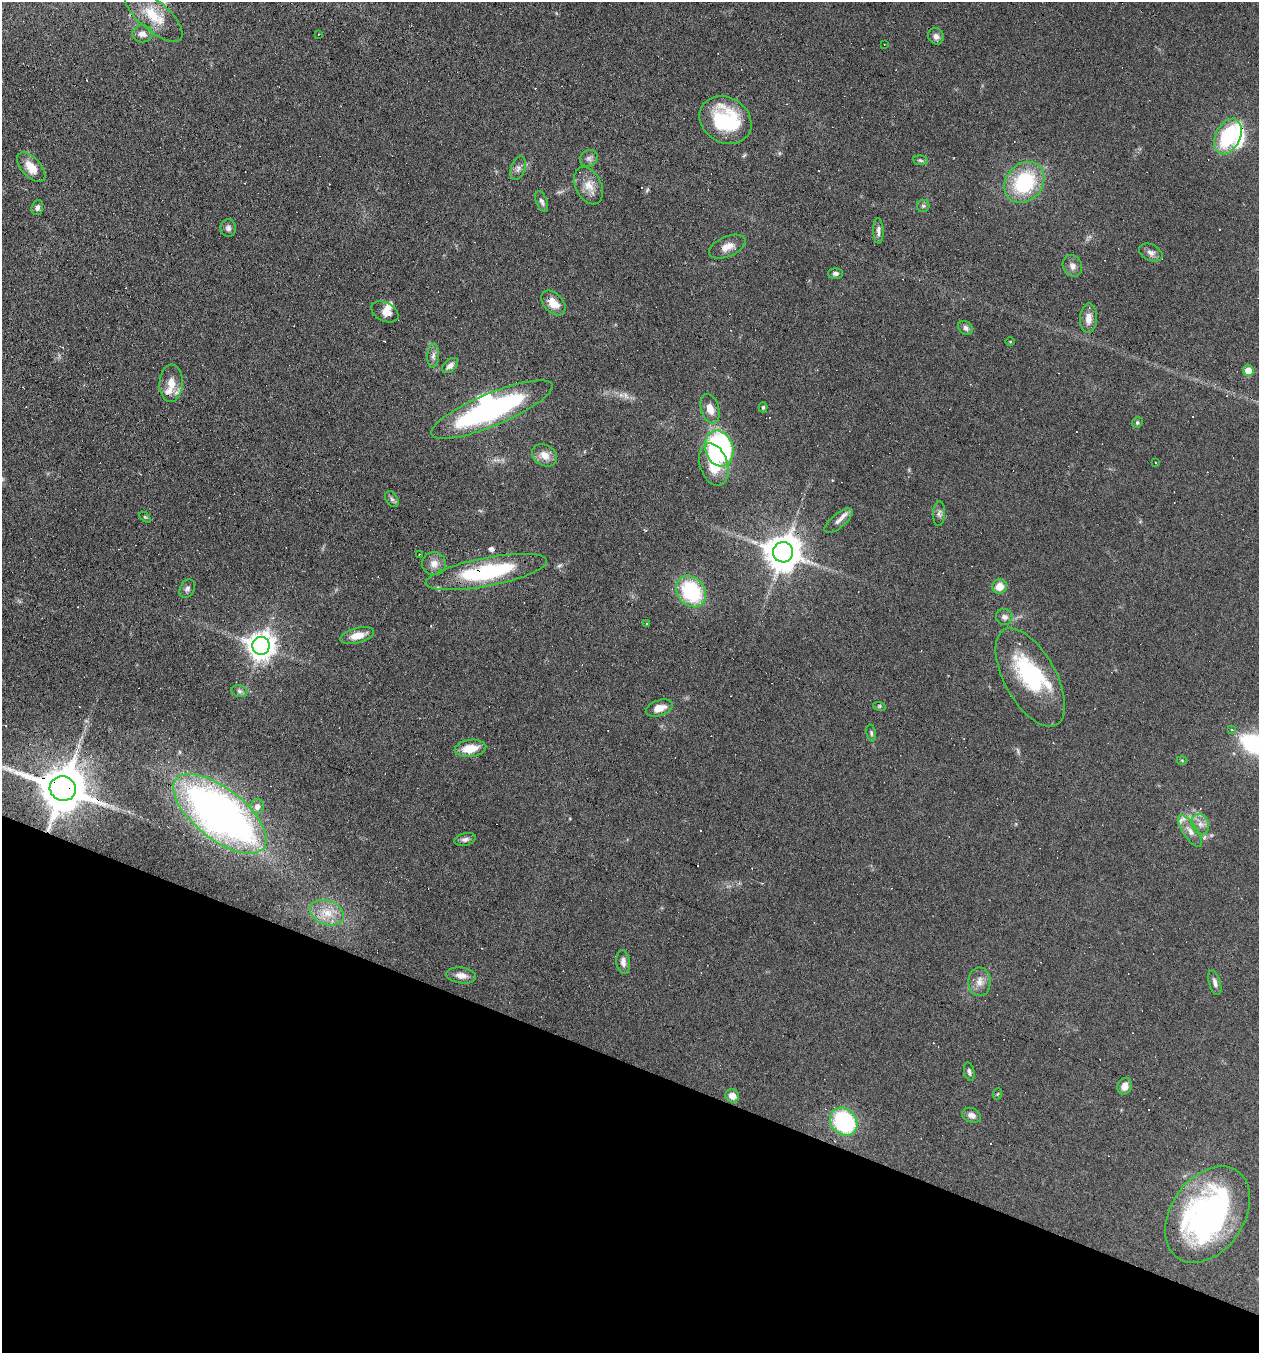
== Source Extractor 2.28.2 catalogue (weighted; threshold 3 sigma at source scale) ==
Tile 15 of 4 x 4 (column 3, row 4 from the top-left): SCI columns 2646-3902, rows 1-1351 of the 5421 x 5405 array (HDU 1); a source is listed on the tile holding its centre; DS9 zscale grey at full resolution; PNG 1261 x 1355 px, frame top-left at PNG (2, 2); each listed source drawn as its Kron ellipse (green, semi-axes under 4 px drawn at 4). Shown black and unused: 21% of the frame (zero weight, under 5 of 9 exposures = <1% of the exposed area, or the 3 px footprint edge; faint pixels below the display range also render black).
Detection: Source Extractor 2.28.2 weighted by HDU 2 'WHT'; one run over the whole footprint, this tile lists its part. Background 0.0906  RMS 0.0047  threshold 0.0194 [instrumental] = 3 sigma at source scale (4.09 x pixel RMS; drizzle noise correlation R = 1.36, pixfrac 0.8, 0.05/0.05 arcsec/px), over >= 5 px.
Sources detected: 120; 2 inside a brighter object's white glare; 32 cosmic-ray / hot-pixel residue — neither listed nor drawn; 6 inside a brighter listed object's ellipse — not listed separately; the other 80 listed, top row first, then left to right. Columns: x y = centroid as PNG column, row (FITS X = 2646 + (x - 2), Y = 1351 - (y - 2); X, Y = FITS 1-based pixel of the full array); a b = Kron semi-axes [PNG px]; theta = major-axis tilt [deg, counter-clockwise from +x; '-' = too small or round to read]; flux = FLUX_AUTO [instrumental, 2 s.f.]
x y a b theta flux
154 15 36 14 -41 13
142 34 10 8 1 3
319 34 2 2 - 0.25
936 36 8 7 - 2.1
884 44 3 2 - 0.29
725 120 27 22 -31 34
1228 136 19 12 65 32
589 158 9 8 - 1.7
920 160 8 5 -8 0.86
31 167 18 9 -47 6.6
518 168 12 7 69 1.9
1024 182 22 18 50 35
589 186 20 13 -64 5.7
542 201 11 5 -67 1.4
923 206 6 6 - 0.85
37 207 8 5 73 1.4
228 228 9 8 - 1.6
878 231 13 5 -88 1.6
727 247 19 10 23 4.5
1151 252 12 8 -26 2.2
1072 266 11 9 -63 2.4
835 273 7 5 0 1.4
553 303 14 9 -46 6.3
385 312 14 9 -27 3.6
1088 318 15 8 87 4.2
966 328 8 6 -38 1.4
1010 341 5 3 - 0.36
433 356 12 6 85 1.9
450 365 9 6 41 2
1248 371 5 5 - 6.2
171 383 19 11 87 5.9
763 407 5 4 - 0.64
710 409 15 9 -73 4.5
492 410 65 16 22 91
1137 423 6 5 - 0.73
719 449 18 14 -72 78
545 455 13 10 -32 4.5
1156 463 2 2 - 0.35
714 464 22 13 -72 13
392 499 8 5 -60 1.1
939 514 12 6 87 1.5
145 517 6 4 -44 0.6
838 521 17 7 39 2.8
783 552 10 10 - 1100
419 555 4 2 - 0.37
434 564 12 11 - 3.9
486 572 62 14 11 47
1000 586 7 7 - 5.1
187 589 9 7 61 1.5
691 591 17 13 -52 34
1004 617 8 8 - 1.8
646 623 3 2 - 0.45
357 636 17 7 14 5.9
261 646 9 8 - 520
1030 677 54 25 -61 40
239 691 8 6 -16 1.2
879 706 6 4 -17 0.57
659 708 14 7 19 4.9
1232 729 4 3 - 0.68
871 733 8 4 -78 0.89
470 748 16 8 7 7.9
1182 760 5 3 - 0.43
63 789 13 12 - 2300
257 806 7 6 - 2.5
220 814 56 25 -38 260
1200 824 10 8 -64 2.6
1190 831 18 7 -55 3.3
465 839 11 6 14 1.6
327 913 17 12 -20 6.5
623 962 12 7 -84 2.5
461 975 15 8 -8 3.4
979 982 14 11 -89 3.8
1215 983 13 5 -73 1.9
969 1072 9 5 -78 1.2
1125 1086 8 7 - 4
997 1094 6 3 70 0.41
732 1096 7 6 - 3.5
972 1115 10 7 -21 2.2
844 1122 15 12 -49 56
1208 1215 53 36 55 120
Overlapping masked pixels (flux is a lower limit): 3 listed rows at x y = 783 552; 486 572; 63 789